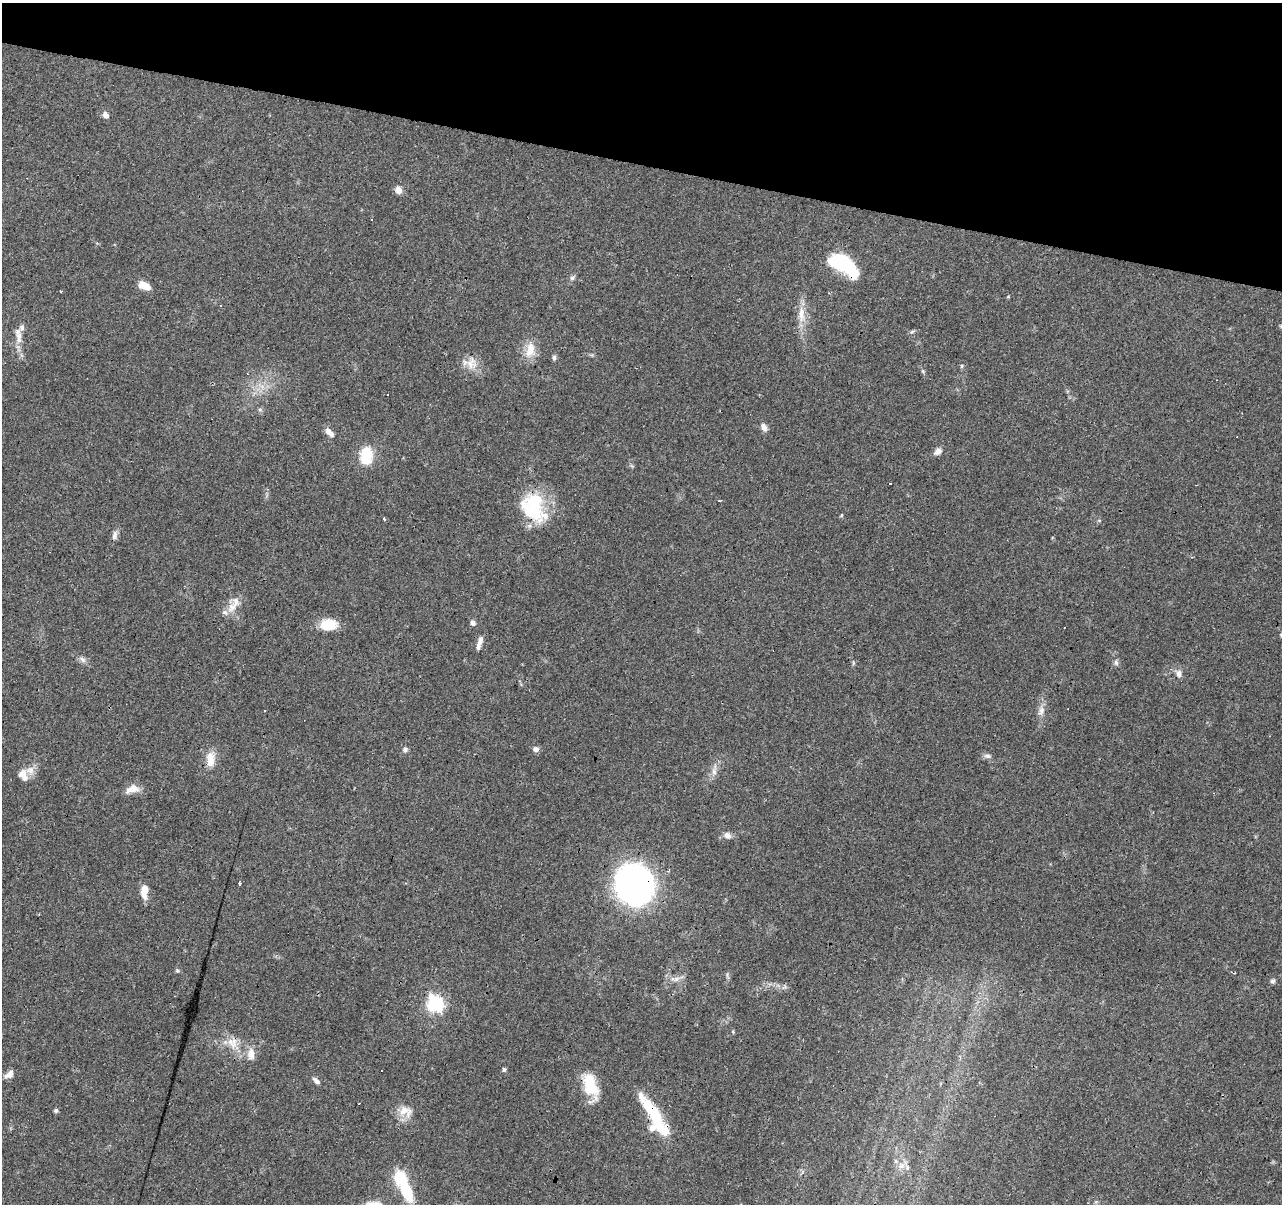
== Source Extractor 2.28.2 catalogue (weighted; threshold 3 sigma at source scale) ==
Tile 2 of 4 x 4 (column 2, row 1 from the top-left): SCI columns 1281-2560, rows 3825-5026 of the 5122 x 5305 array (HDU 1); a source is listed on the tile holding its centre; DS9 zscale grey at full resolution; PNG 1284 x 1206 px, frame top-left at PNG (2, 3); no overlay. Shown black and unused: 14% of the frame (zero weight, under 3 of 4 exposures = <1% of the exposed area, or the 3 px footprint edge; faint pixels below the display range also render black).
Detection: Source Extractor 2.28.2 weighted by HDU 2 'WHT'; one run over the whole footprint, this tile lists its part. Background 0.0456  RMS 0.0046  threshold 0.0206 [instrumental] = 3 sigma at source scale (4.5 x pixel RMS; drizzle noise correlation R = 1.50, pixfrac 1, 0.0396/0.0396 arcsec/px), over >= 5 px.
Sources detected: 76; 1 inside a brighter object's white glare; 7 cosmic-ray / hot-pixel residue — not listed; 8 inside a brighter listed object's ellipse — not listed separately; the other 60 listed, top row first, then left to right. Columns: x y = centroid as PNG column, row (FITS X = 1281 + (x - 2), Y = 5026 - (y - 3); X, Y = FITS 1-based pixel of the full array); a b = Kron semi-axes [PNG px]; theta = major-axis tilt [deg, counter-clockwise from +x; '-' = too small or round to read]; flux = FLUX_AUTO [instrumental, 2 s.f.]
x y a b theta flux
105 115 8 6 -54 2
399 190 9 7 -68 2.8
371 219 3 2 - 0.57
843 264 28 12 -34 42
572 278 6 6 - 0.98
144 286 13 7 -23 5.8
61 292 3 2 - 0.58
801 314 26 8 -89 6.5
19 335 21 8 89 4.4
530 350 20 11 77 7
554 358 7 5 83 1.1
470 363 12 8 -57 3.9
962 366 6 4 90 0.61
764 427 11 7 -62 2.1
329 432 13 6 -42 2.7
938 451 10 7 29 2.3
366 456 24 16 86 11
532 504 36 23 44 28
841 515 4 4 - 0.58
384 519 4 3 - 3.9
115 535 14 7 79 2
232 607 16 11 52 5.2
473 623 6 5 - 1.8
328 625 15 11 4 12
1064 628 2 2 - 0.34
1281 635 6 4 -23 0.62
479 646 13 6 71 2.1
82 659 11 6 -38 1.8
1116 662 8 6 -87 1.2
853 663 7 4 -90 0.64
1179 674 10 7 87 2.2
1041 711 15 8 70 2.9
535 749 8 7 - 1.7
405 750 7 6 - 1.1
987 756 10 6 -8 1.4
210 759 22 10 -90 6.1
30 770 11 11 - 3.6
714 772 9 6 -74 1.9
132 789 17 9 16 4.7
727 835 10 8 -25 2.2
239 884 3 3 - 8.3
634 884 23 21 -69 280
144 891 15 7 86 5.5
177 971 6 5 - 0.72
675 979 16 7 -1 2.7
1273 981 6 5 - 1.1
435 1004 7 7 - 100
232 1043 21 9 -47 6
251 1054 17 10 89 4.1
504 1069 6 4 77 0.8
382 1071 3 3 - 1.8
9 1075 11 7 33 2.5
316 1081 11 5 -42 1.6
590 1085 29 14 -75 16
56 1111 6 4 -12 0.81
405 1111 20 14 -14 5.9
654 1114 55 11 -57 27
901 1166 11 8 44 2.8
400 1178 8 6 -62 44
407 1193 27 14 -65 13
Overlapping masked pixels (flux is a lower limit): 3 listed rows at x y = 843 264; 634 884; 654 1114
Isophote crosses this tile's border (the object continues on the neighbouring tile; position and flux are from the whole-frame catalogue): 1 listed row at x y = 1281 635